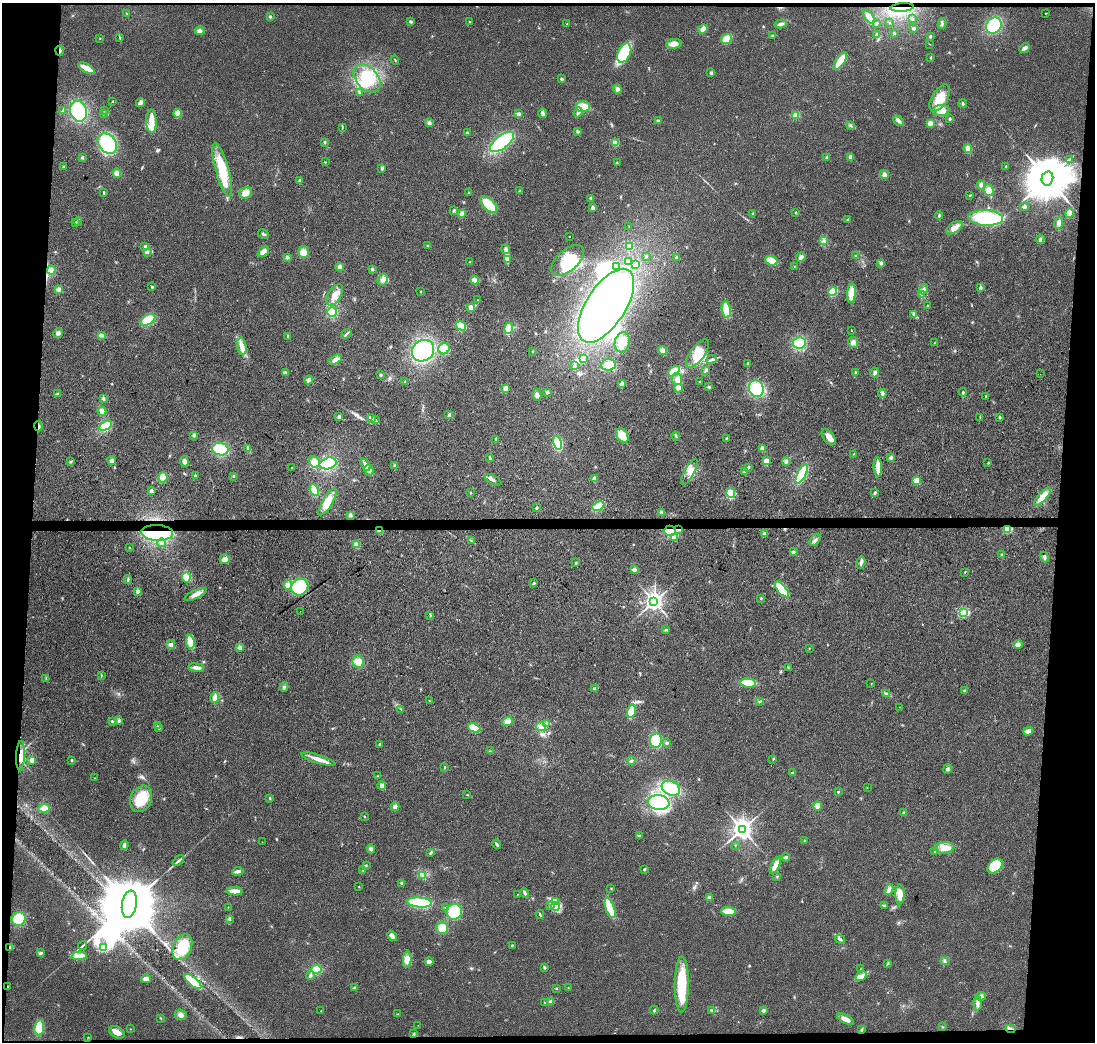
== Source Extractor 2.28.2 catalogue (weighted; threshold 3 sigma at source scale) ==
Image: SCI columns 9-4379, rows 238-4396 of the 4379 x 4623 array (HDU 1 of 3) = the unmasked area's bounding box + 8 px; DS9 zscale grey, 4 x 4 block average (1 PNG px = mean of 4 x 4 image px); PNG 1097 x 1044 px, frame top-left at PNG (2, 3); each listed source drawn as its Kron ellipse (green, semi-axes under 4 px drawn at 4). Shown black and unused: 8% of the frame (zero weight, under 3 of 4 exposures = <1% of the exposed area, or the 3 px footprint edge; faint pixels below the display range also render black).
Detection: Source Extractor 2.28.2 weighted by HDU 2 'WHT'. Background 0.0188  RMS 0.0038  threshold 0.017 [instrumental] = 3 sigma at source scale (4.5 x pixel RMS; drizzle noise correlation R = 1.50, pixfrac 1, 0.0396/0.0396 arcsec/px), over >= 5 px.
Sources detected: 480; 18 inside a brighter object's white glare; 7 cosmic-ray / hot-pixel residue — neither listed nor drawn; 3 coinciding with a brighter row at this scale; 13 inside a brighter listed object's ellipse — not listed separately; the other 439 listed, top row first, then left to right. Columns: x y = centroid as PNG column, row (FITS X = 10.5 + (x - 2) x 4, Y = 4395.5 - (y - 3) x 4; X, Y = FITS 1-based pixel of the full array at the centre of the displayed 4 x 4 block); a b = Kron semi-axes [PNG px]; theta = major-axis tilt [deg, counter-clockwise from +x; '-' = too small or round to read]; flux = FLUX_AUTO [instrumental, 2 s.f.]
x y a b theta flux
902 7 11 2 5 14
1046 13 2 2 - 0.99
127 14 2 2 - 0.88
270 17 3 3 - 3
869 17 7 4 -55 20
912 19 2 2 - 1.6
411 22 4 2 - 3.2
469 22 2 2 - 1.2
889 22 2 2 - 0.65
876 23 3 2 - 2.5
567 24 2 2 - 1.2
781 24 6 3 15 6.5
942 24 5 2 - 3.2
994 25 8 7 - 100
703 29 5 3 - 12
914 29 3 3 - 2.5
200 31 5 4 - 6
894 33 2 2 - 1.4
876 34 3 3 - 2.7
773 35 4 2 - 3.5
930 36 3 2 - 2.3
119 37 2 2 - 0.88
100 38 2 2 - 0.87
727 39 5 4 - 32
674 44 8 4 9 14
930 44 2 2 - 0.91
1025 48 6 3 40 7.9
59 51 5 2 - 3.8
624 53 10 6 65 110
931 57 4 2 - 1.9
395 60 4 2 - 1.9
840 61 10 4 57 35
87 68 9 3 -31 41
711 73 3 3 - 3.2
367 78 16 11 -48 62
561 79 2 2 - 4.2
617 89 4 4 - 6.2
360 93 3 2 - 1.6
940 98 15 8 58 39
113 101 3 2 - 1.2
140 103 5 3 - 8.6
963 103 4 2 - 2.8
583 107 7 5 -2 42
63 111 3 2 - 2.5
79 111 10 8 -72 140
104 111 2 2 - 1.1
941 111 8 5 7 21
578 112 5 3 - 7.9
178 113 4 4 - 23
543 113 4 3 - 8.4
103 114 2 2 - 0.78
518 114 3 3 - 4.2
796 115 4 4 - 12
950 119 2 2 - 12
151 121 12 5 -88 27
658 121 3 3 - 3.8
898 121 6 3 -48 5.7
429 123 4 3 - 4.4
930 123 3 3 - 13
850 125 2 2 - 1.5
342 127 2 2 - 1.2
577 131 3 3 - 3.1
467 133 3 2 - 2.2
325 142 2 2 - 1.9
502 142 14 6 38 170
107 143 11 8 -49 110
615 143 4 4 - 16
968 149 4 3 - 17
82 157 3 3 - 2.8
827 157 3 3 - 3.2
850 157 3 2 - 9.6
1069 159 3 2 - 1.3
325 162 2 2 - 1.1
617 163 2 2 - 1
1006 166 2 2 - 1.3
63 167 3 2 - 2.1
382 168 4 2 - 2.6
222 170 28 6 -74 66
117 173 4 4 - 12
884 174 5 3 - 7.2
1047 178 7 6 - 12000
300 180 3 2 - 2.6
981 185 4 3 - 7.3
989 190 6 4 -65 15
520 191 2 2 - 1
104 192 4 2 - 2.1
246 193 6 5 - 15
469 193 2 2 - 1.9
970 195 2 2 - 1.2
591 198 3 3 - 5.1
489 205 10 5 -43 49
1024 207 4 3 - 4.8
592 208 3 3 - 6.1
454 211 3 2 - 2.3
462 213 4 3 - 7.2
753 213 3 3 - 2.6
796 213 2 2 - 1.6
1069 213 5 4 - 14
939 215 4 2 - 2.3
986 218 17 7 -3 170
848 220 3 2 - 2.7
78 221 4 2 - 2.6
76 222 2 2 - 1.1
1059 223 6 3 69 7.3
629 226 2 2 - 0.76
954 228 9 5 34 14
263 234 6 3 -30 4
569 236 2 2 - 0.78
1040 239 5 3 - 4.1
824 241 3 2 - 2.2
144 246 2 2 - 1.4
427 246 2 2 - 1.4
630 246 2 2 - 82
505 249 5 3 - 5.5
147 252 3 2 - 3
263 252 6 4 41 10
303 252 6 5 - 19
646 256 2 2 - 1.3
856 256 3 2 - 2.1
287 257 3 3 - 3.3
801 257 5 3 - 7.4
676 258 3 2 - 3.3
507 260 4 3 - 4.1
568 260 20 10 41 63
771 261 6 4 -19 26
470 262 2 2 - 1.4
628 262 4 3 - 25
881 263 3 3 - 4.5
635 264 3 3 - 20
617 266 4 2 - 2.8
339 267 4 3 - 6.8
794 267 2 2 - 0.64
372 269 3 2 - 3.3
51 270 4 4 - 7
383 280 6 5 - 11
475 280 4 3 - 14
152 287 2 2 - 3.2
980 288 4 3 - 3.2
58 289 4 3 - 5
924 289 5 3 - 5.9
833 291 4 3 - 52
421 292 2 2 - 1.3
851 293 9 3 87 44
335 295 12 6 58 21
922 295 4 2 - 3.7
477 300 2 2 - 0.54
606 306 42 19 57 930
927 306 2 2 - 2.6
471 307 3 3 - 11
726 309 8 4 -81 42
332 312 5 4 - 31
913 315 3 2 - 2.9
148 320 8 4 29 46
461 326 5 4 - 39
509 328 5 3 - 35
852 330 2 2 - 1.4
58 333 5 3 - 6.9
346 334 5 2 - 3.3
102 335 4 2 - 3.5
288 336 4 2 - 4.1
622 342 10 7 75 36
853 342 5 5 - 8.3
799 343 6 5 - 74
935 343 2 2 - 1.3
242 346 9 4 -81 15
444 349 6 5 - 36
663 350 5 4 - 9.9
423 351 11 10 - 220
533 351 2 2 - 1
697 353 17 7 53 40
583 359 4 3 - 4.1
335 360 7 4 27 8.4
712 360 5 2 - 3.9
748 364 3 2 - 6.4
608 365 7 5 6 35
574 366 2 2 - 6.7
706 370 4 3 - 3.4
674 371 7 3 36 40
855 372 3 2 - 2.9
285 373 3 3 - 5.7
875 373 5 3 - 4.8
1040 374 2 2 - 1.6
381 375 3 2 - 2.5
677 379 6 5 - 11
309 380 4 3 - 8.3
405 382 3 2 - 2.3
699 382 2 2 - 1.1
622 384 3 3 - 8.2
709 387 3 3 - 2.5
679 388 4 3 - 5.1
506 389 4 3 - 14
756 389 9 7 -68 73
547 392 3 3 - 3.4
963 392 4 2 - 2.8
58 394 3 2 - 2.9
882 394 4 2 - 7.6
537 395 6 3 -76 8.2
985 396 2 2 - 2.2
104 399 3 2 - 1.9
102 411 4 4 - 12
449 415 3 3 - 3.3
339 417 3 2 - 4.5
980 417 3 2 - 0.89
1000 417 2 2 - 1.6
372 418 4 3 - 4.1
375 420 3 2 - 2.5
38 426 5 2 - 7.2
105 426 7 3 29 69
194 435 3 3 - 3.2
622 435 8 5 -58 38
676 436 4 2 - 2.3
829 437 9 5 -51 15
496 439 2 2 - 3.8
726 439 3 2 - 2.3
558 443 7 4 -78 93
248 448 4 2 - 5.5
762 448 4 3 - 5.6
220 449 8 6 -13 70
854 454 2 2 - 0.87
490 458 4 2 - 2.9
891 458 4 3 - 4.1
112 461 4 3 - 4.8
184 461 5 4 - 11
766 461 3 2 - 17
70 462 3 2 - 2.1
314 462 6 5 - 26
786 462 4 3 - 4.5
328 463 8 5 15 82
988 463 2 2 - 0.84
366 465 6 2 -61 10
395 466 3 3 - 3.4
748 467 3 2 - 1.9
878 467 9 2 -88 35
292 468 2 2 - 1.7
369 470 6 4 -75 9.7
745 471 3 3 - 4.2
689 472 14 5 61 17
802 474 10 4 64 94
195 475 2 2 - 1.6
234 476 2 2 - 1.4
163 477 5 4 - 10
595 479 4 3 - 6.7
493 480 9 3 -28 6.7
917 481 2 2 - 90
314 490 6 3 -63 31
151 491 2 2 - 23
470 493 2 2 - 1.2
731 493 5 4 - 40
875 493 4 2 - 2.8
1043 497 11 4 49 33
327 502 15 5 59 31
598 506 6 3 25 45
536 508 3 2 - 3.4
661 512 4 3 - 4.4
350 515 3 3 - 7.1
679 529 4 2 - 3.3
1008 529 2 2 - 200
379 531 4 3 - 9.8
670 531 6 5 - 45
157 533 16 8 -3 130
764 534 4 3 - 5.7
674 538 4 3 - 12
815 540 7 2 52 4.7
471 541 4 2 - 2.4
162 543 4 3 - 7.6
356 545 4 3 - 17
130 547 2 2 - 0.65
793 552 3 3 - 3.6
1002 555 3 2 - 2
1044 557 5 3 - 4.1
225 559 5 4 - 13
576 563 3 2 - 1.8
861 563 6 3 74 6.5
634 570 4 3 - 5.2
965 572 2 2 - 1.5
186 577 5 4 - 26
128 579 4 2 - 3
534 583 3 2 - 1.7
288 585 5 4 - 9.6
300 587 9 8 - 100
782 589 10 4 -49 76
137 591 4 3 - 4.6
195 595 12 4 26 13
761 598 3 2 - 1.5
654 601 3 3 - 1300
300 611 2 2 - 0.29
963 613 3 2 - 1.5
430 615 2 2 - 0.86
666 630 3 2 - 2.2
190 642 7 4 -80 35
171 644 4 4 - 5.9
1018 644 4 3 - 8
240 648 3 3 - 9.6
809 648 2 2 - 0.88
358 662 6 5 - 15
788 667 2 2 - 1.2
196 668 8 3 -8 9
101 675 3 2 - 1.7
46 678 2 2 - 1.3
748 683 8 4 -7 41
871 684 2 2 - 0.86
284 687 5 3 - 4.3
595 689 3 3 - 3.7
964 691 3 2 - 1.9
886 694 4 2 - 2.9
215 697 5 3 - 13
429 700 2 2 - 1
759 701 2 2 - 0.79
899 707 2 2 - 0.42
401 709 3 2 - 1.4
631 711 7 3 73 73
112 721 3 2 - 2.5
119 721 4 2 - 3
507 721 5 3 - 17
546 724 4 3 - 3.7
157 726 3 2 - 2
541 726 5 4 - 9.7
159 728 2 2 - 5.3
474 728 6 4 -22 40
1028 731 5 3 - 11
656 741 7 6 - 73
667 743 3 3 - 3.2
380 744 3 2 - 2.4
490 751 2 2 - 1.1
21 756 14 4 88 24
318 759 18 3 -17 18
773 759 2 2 - 1.3
32 760 4 3 - 9.3
72 760 2 2 - 6.5
631 761 2 2 - 4.8
445 767 3 2 - 1.7
948 769 5 3 - 5.2
792 773 2 2 - 15
378 776 2 2 - 1.3
95 778 2 2 - 0.73
382 786 4 4 - 8.7
671 788 9 7 -27 88
867 788 2 2 - 0.45
838 792 2 2 - 5.4
467 795 2 2 - 0.9
270 798 3 2 - 1.8
141 799 14 10 66 60
659 803 11 7 -6 90
818 806 4 4 - 15
395 807 4 3 - 7.3
44 808 6 3 6 23
904 813 3 3 - 3.6
364 816 2 2 - 1.2
742 829 3 3 - 1900
639 836 3 3 - 4.3
804 840 2 2 - 1.3
262 842 2 2 - 0.58
497 844 5 2 - 4.1
124 845 5 2 - 5.1
735 845 2 2 - 0.88
945 848 10 5 5 22
371 849 4 3 - 5.5
934 851 2 2 - 1.2
431 853 4 2 - 2.9
786 857 4 3 - 4.6
178 861 7 2 41 4.2
775 865 8 3 63 16
366 866 2 2 - 1.2
995 866 9 6 43 57
644 869 3 2 - 3.3
238 871 5 3 - 6.7
363 871 3 2 - 1.3
422 875 4 2 - 3.9
777 876 2 2 - 1.2
402 883 3 2 - 5.3
359 887 2 2 - 0.92
611 888 2 2 - 1.1
889 889 5 3 - 7.1
235 891 8 3 -3 22
525 893 4 3 - 5.8
518 894 2 2 - 0.75
900 894 10 4 89 20
709 898 2 2 - 26
555 901 3 2 - 3.3
420 902 12 5 -4 110
129 904 13 7 80 34000
551 905 2 2 - 1.3
885 905 3 2 - 1.5
555 906 4 4 - 8.8
228 907 2 2 - 0.74
446 907 2 2 - 1.9
610 908 10 4 -70 61
454 912 8 7 - 65
728 912 7 4 -5 39
540 914 4 2 - 2.4
19 919 7 6 - 53
229 919 2 2 - 1.8
442 928 6 6 - 26
392 936 5 4 - 9.9
840 939 5 2 - 4
83 945 5 2 - 2.4
512 945 2 2 - 2.1
182 947 13 9 66 70
10 948 4 3 - 7.8
104 948 3 2 - 2.3
41 953 3 3 - 4.8
79 956 7 4 3 24
407 960 8 4 86 18
944 961 3 3 - 3.6
429 962 4 4 - 6.2
888 963 2 2 - 1.5
545 967 3 2 - 2
316 969 5 4 - 36
860 969 2 2 - 0.5
310 975 4 3 - 4.1
861 976 6 3 33 8.5
146 979 5 4 - 9.3
193 982 10 4 -40 84
682 984 28 7 89 110
7 987 3 2 - 2
354 988 3 2 - 2.8
556 988 2 2 - 2.5
568 988 2 2 - 0.87
981 996 5 4 - 5.8
551 1001 4 3 - 4
544 1003 3 2 - 1.3
977 1003 7 3 88 9
654 1010 4 2 - 2.4
712 1010 3 2 - 2.6
763 1010 3 2 - 5.4
321 1011 2 2 - 0.55
398 1014 2 2 - 1.2
181 1015 6 5 - 8.1
161 1018 2 2 - 1.1
845 1019 9 3 -26 16
418 1025 2 2 - 0.59
942 1027 2 2 - 1.2
39 1028 7 5 82 54
130 1029 2 2 - 0.63
861 1029 3 2 - 2.1
1011 1029 5 2 - 4.1
117 1032 8 5 -30 15
414 1034 3 2 - 2
88 1037 2 2 - 1
Overlapping masked pixels (flux is a lower limit): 12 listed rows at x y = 902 7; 59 51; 38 426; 679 529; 1008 529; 379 531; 670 531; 157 533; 21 756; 10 948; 7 987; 1011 1029
Diffuse or blended objects may show on this block-average render without a row.